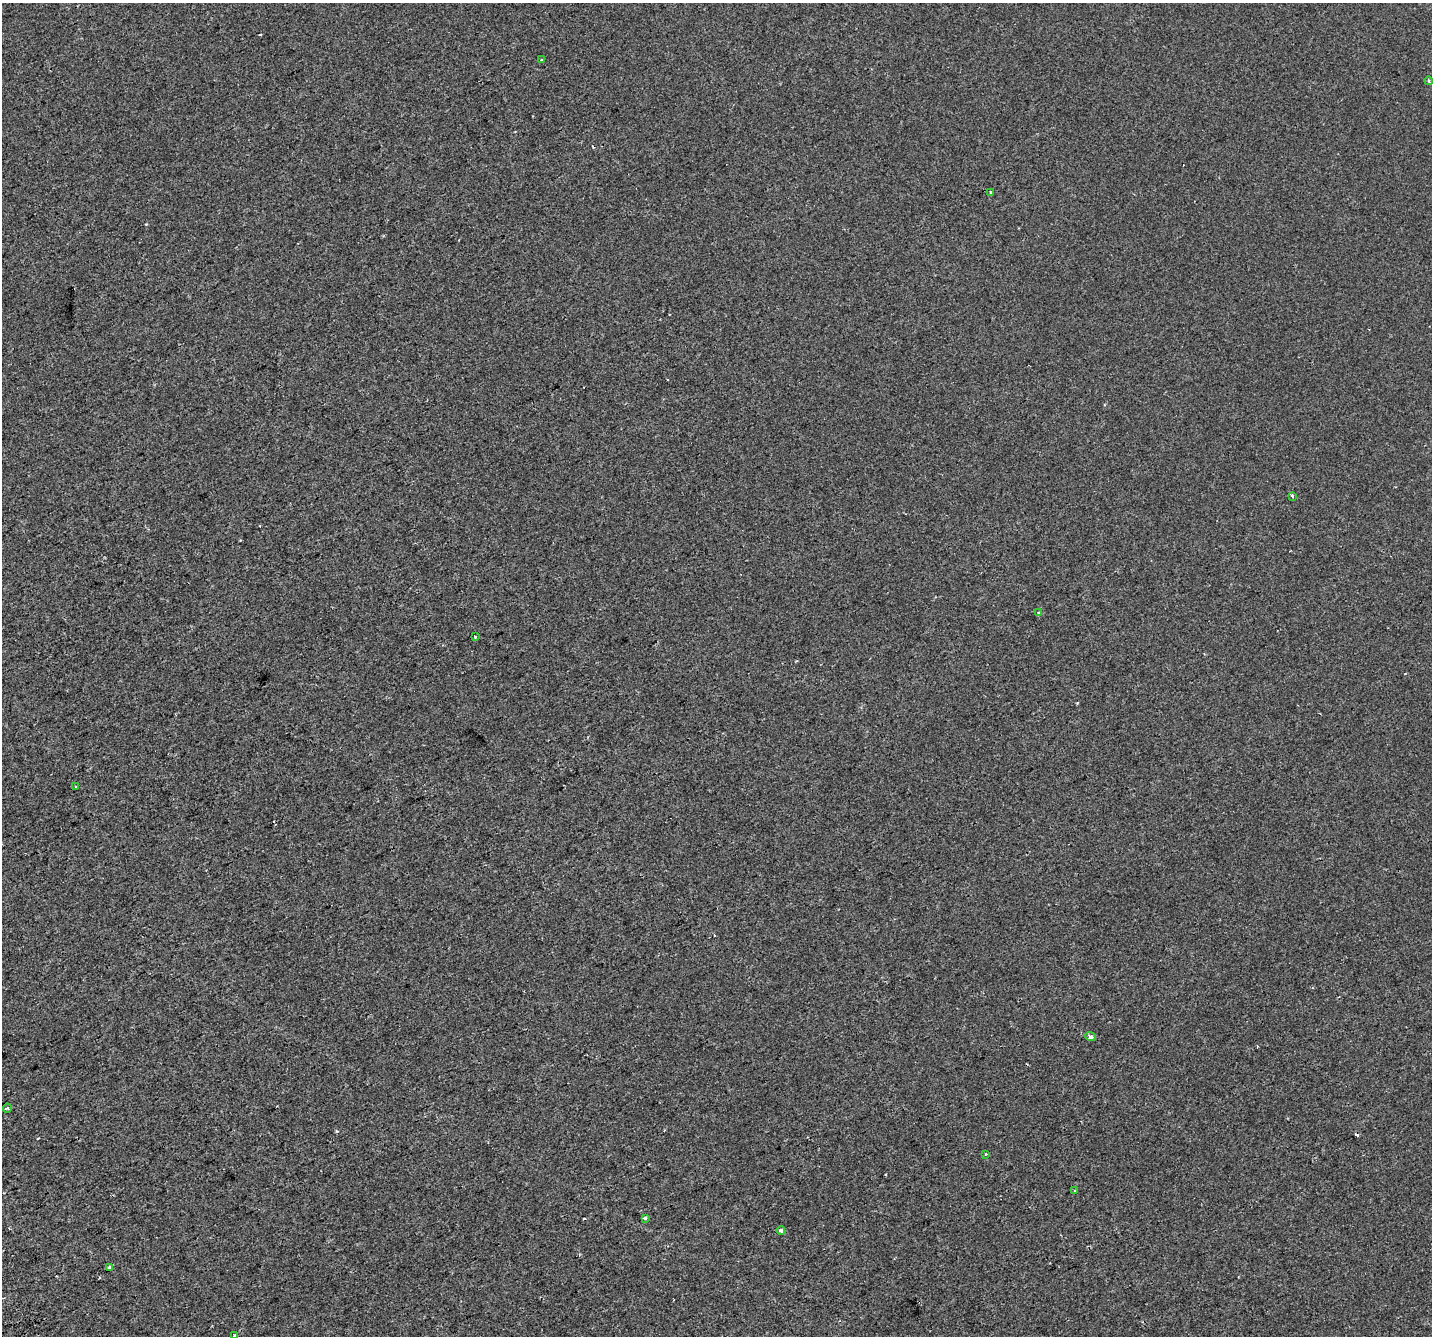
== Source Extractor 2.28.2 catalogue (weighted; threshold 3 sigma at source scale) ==
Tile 7 of 4 x 4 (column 3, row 2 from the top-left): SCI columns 2901-4330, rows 2845-4178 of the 5798 x 5630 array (HDU 1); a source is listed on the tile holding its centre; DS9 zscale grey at full resolution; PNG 1434 x 1338 px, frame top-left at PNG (2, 3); each listed source drawn as its Kron ellipse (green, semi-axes under 4 px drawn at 4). Shown black and unused: <1% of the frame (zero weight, under 2 of 3 exposures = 2% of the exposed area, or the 3 px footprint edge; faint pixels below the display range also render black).
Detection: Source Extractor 2.28.2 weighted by HDU 2 'WHT'; one run over the whole footprint, this tile lists its part. Background -1.01e-04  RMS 0.0037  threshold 0.0166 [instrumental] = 3 sigma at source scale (4.5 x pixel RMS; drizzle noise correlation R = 1.50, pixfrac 1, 0.0396/0.0396 arcsec/px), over >= 5 px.
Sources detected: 21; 6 cosmic-ray / hot-pixel residue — neither listed nor drawn; the other 15 listed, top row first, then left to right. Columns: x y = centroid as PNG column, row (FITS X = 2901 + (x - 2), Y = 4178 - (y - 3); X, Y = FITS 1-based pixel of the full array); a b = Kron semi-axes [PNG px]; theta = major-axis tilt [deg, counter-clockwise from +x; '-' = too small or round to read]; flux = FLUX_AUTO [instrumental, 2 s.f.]
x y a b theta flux
542 60 4 3 - 0.36
1429 81 4 3 - 0.36
990 192 4 2 - 0.61
1292 496 3 3 - 1.3
1039 613 4 3 - 1
475 637 3 3 - 0.73
76 787 3 3 - 1.1
1090 1037 5 3 - 1.5
7 1108 4 4 - 0.5
985 1154 3 3 - 0.61
1075 1191 4 3 - 0.36
645 1218 4 3 - 1.7
781 1230 4 3 - 1.5
109 1267 3 3 - 0.64
234 1336 3 3 - 2.1
Isophote crosses this tile's border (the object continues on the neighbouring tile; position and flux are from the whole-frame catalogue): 1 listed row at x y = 234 1336